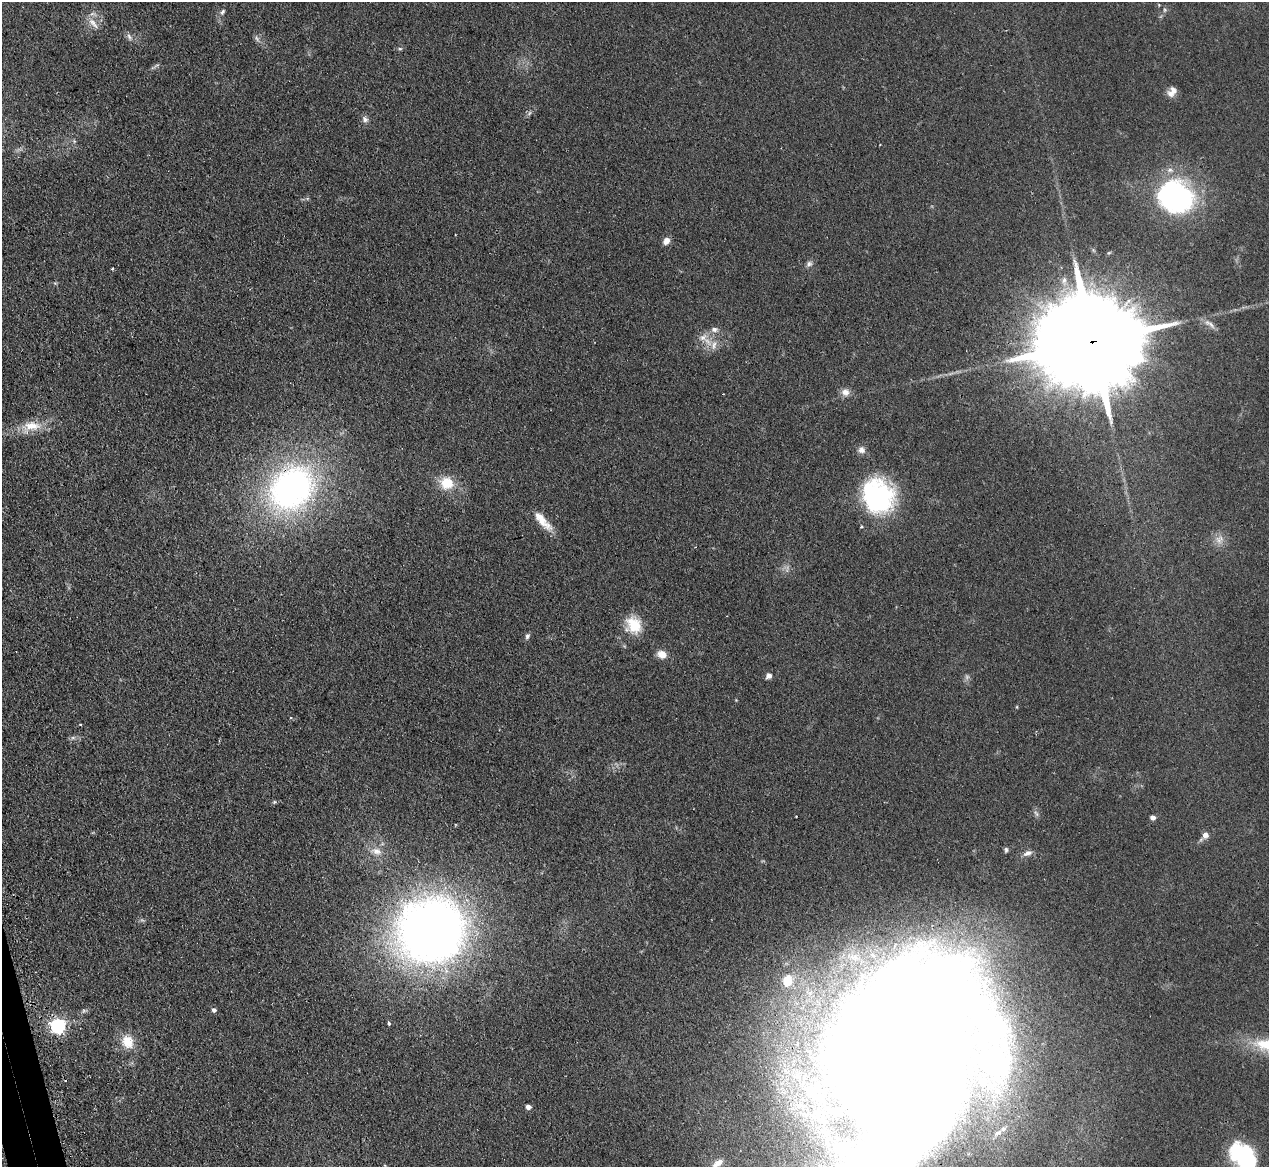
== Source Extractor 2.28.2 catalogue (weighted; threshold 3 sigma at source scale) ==
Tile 7 of 4 x 4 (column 3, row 2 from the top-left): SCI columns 2567-3833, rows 2493-3657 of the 5133 x 5106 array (HDU 1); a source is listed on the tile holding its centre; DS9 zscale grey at full resolution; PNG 1271 x 1169 px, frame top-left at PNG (2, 2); no overlay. Shown black and unused: <1% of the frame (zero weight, under 2 of 3 exposures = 4% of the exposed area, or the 3 px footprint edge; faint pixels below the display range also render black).
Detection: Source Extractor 2.28.2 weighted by HDU 2 'WHT'; one run over the whole footprint, this tile lists its part. Background 0.107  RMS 0.0075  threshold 0.0336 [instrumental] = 3 sigma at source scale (4.5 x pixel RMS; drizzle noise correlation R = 1.50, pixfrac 1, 0.05/0.05 arcsec/px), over >= 5 px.
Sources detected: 75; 5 too faint to see at this stretch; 6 inside a brighter object's white glare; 1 cosmic-ray / hot-pixel residue — not listed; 6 inside a brighter listed object's ellipse — not listed separately; the other 57 listed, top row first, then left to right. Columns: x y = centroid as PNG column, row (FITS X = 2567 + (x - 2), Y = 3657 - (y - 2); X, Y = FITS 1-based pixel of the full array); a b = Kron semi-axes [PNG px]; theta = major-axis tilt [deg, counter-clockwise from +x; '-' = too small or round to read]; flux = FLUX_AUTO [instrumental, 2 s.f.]
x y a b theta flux
1159 5 5 3 - 0.57
1165 10 6 4 90 1.3
222 12 9 6 58 2.1
93 23 19 7 -50 6
129 37 11 6 -57 2.8
257 38 11 6 -54 2.5
400 49 6 4 0 1.1
155 66 16 4 29 1.8
1173 90 12 9 -60 4.2
529 113 9 3 45 1.5
365 119 9 7 -58 2.8
74 141 6 4 -47 1.2
1172 194 30 23 58 160
455 234 3 2 - 0.72
666 241 9 7 54 4.6
809 264 9 7 28 2.6
112 269 3 3 - 1.6
1064 280 11 7 86 3.8
55 283 6 4 -18 0.93
703 337 15 9 27 6
1093 341 59 20 9 29000
713 345 15 7 75 5.7
845 392 11 10 - 5.2
31 426 30 15 12 18
861 450 10 9 - 3.8
447 483 17 15 -20 18
292 488 53 43 46 270
878 496 38 33 -64 99
543 521 30 9 -48 12
633 625 21 19 -67 20
527 636 8 5 59 1.9
662 654 12 10 -16 6.4
768 676 7 6 - 3.2
736 700 4 4 - 0.55
1017 707 5 3 - 0.62
80 724 3 2 - 1.2
73 738 7 4 1 1.7
274 802 5 5 - 1.1
1153 817 5 4 - 4.1
1205 835 9 9 - 3.8
1006 850 7 5 88 1.4
376 851 18 10 -14 8.6
1028 853 13 7 22 3.7
431 930 52 48 22 800
787 981 17 14 75 15
214 1010 5 5 - 2.3
84 1011 9 5 17 1.8
389 1023 4 3 - 1.4
57 1025 7 6 - 210
128 1042 19 16 -63 14
905 1061 171 81 65 4300
1001 1068 38 27 -4 44
528 1107 5 4 - 3.8
998 1133 11 5 28 2.7
1240 1155 28 22 -51 63
718 1163 18 10 44 7.9
385 1166 5 4 - 0.88
Overlapping masked pixels (flux is a lower limit): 3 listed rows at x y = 1093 341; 292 488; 905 1061
Isophote crosses this tile's border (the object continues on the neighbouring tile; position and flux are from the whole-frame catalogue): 4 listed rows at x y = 905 1061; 1240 1155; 718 1163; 385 1166